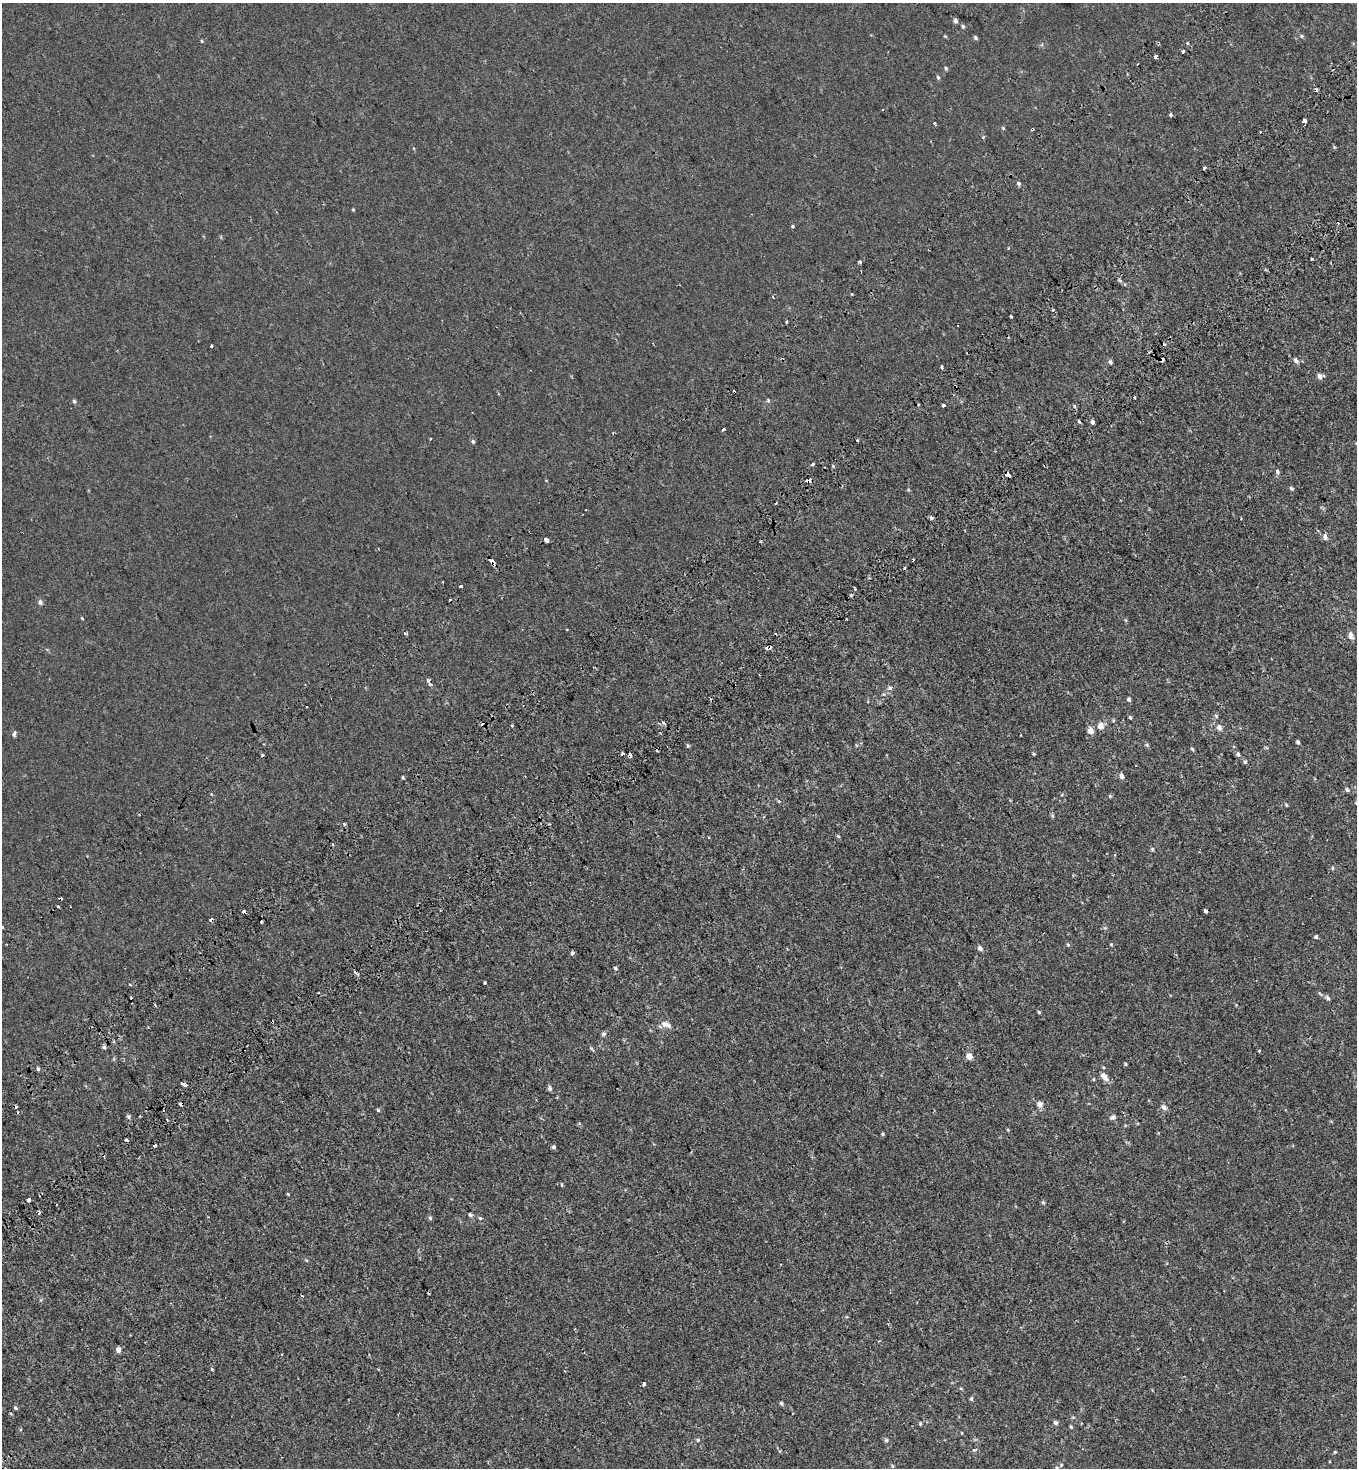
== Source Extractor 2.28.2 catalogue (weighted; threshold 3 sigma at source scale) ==
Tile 10 of 4 x 4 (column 2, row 3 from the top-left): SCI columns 1720-3074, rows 1712-3177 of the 6216 x 6288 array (HDU 1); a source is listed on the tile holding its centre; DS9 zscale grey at full resolution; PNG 1359 x 1470 px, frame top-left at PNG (2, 3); no overlay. Shown black and unused: <1% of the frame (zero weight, under 2 of 3 exposures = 11% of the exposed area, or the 3 px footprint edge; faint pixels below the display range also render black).
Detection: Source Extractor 2.28.2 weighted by HDU 2 'WHT'; one run over the whole footprint, this tile lists its part. Background 2.39e-04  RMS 0.0033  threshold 0.015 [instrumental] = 3 sigma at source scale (4.5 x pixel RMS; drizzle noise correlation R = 1.50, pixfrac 1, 0.0396/0.0396 arcsec/px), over >= 5 px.
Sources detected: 192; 35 cosmic-ray / hot-pixel residue — not listed; the other 157 listed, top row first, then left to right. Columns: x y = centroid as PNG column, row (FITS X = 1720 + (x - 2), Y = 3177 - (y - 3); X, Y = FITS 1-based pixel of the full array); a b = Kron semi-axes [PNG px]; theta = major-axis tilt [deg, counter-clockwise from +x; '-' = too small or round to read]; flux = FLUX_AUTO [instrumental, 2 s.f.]
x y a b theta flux
955 20 4 4 - 1
963 26 5 4 - 0.5
945 36 5 4 - 0.29
1301 36 5 4 - 0.43
975 38 6 4 -43 0.54
202 41 4 4 - 0.3
1183 51 3 3 - 1.3
1155 57 3 3 - 4.7
946 68 5 4 - 0.47
938 77 5 4 - 0.46
1171 115 3 3 - 1.6
1305 121 4 3 - 4.5
935 123 3 3 - 0.63
1003 128 5 3 - 0.33
1032 129 4 3 - 1.4
983 137 5 3 - 0.31
1204 168 3 3 - 0.33
1018 183 3 3 - 1.6
353 209 5 3 - 0.25
793 226 4 4 - 0.43
1008 248 3 3 - 0.34
1312 259 3 2 - 0.4
860 261 4 3 - 1.2
1120 280 7 4 -46 0.48
852 294 3 3 - 0.73
1053 310 4 3 - 0.33
1011 317 3 3 - 1
212 346 3 3 - 0.31
1162 360 4 3 - 2.1
1296 361 8 5 -59 0.99
1110 362 6 5 - 0.63
941 367 4 2 - 0.62
1320 376 7 5 5 1.4
955 386 3 3 - 0.28
1134 397 3 2 - 0.33
768 400 5 4 - 0.44
74 401 5 4 - 0.53
944 406 3 3 - 1.5
1079 421 3 2 - 0.55
1092 422 3 3 - 6.6
724 429 3 3 - 1
430 439 3 2 - 0.25
473 441 5 4 - 0.5
813 464 4 3 - 1.3
833 466 4 4 - 0.34
1277 472 7 5 -76 0.8
1008 475 6 3 -55 21
808 481 4 3 - 5.2
1291 489 6 4 -40 0.47
931 518 5 4 - 0.58
1325 537 9 6 90 1.1
546 539 6 3 -33 3.5
493 563 7 3 -51 6.8
443 582 3 2 - 0.31
461 586 3 3 - 1.3
851 595 4 4 - 0.41
40 602 6 5 - 0.86
82 618 4 3 - 0.25
846 619 2 2 - 0.33
566 630 3 3 - 0.63
1351 635 10 6 -77 1.3
766 648 3 3 - 0.59
429 681 6 3 -64 1.4
890 688 7 5 21 0.67
1129 699 5 4 - 0.6
1216 716 6 5 - 0.47
1130 718 3 3 - 2.3
1100 726 7 6 - 2.7
1219 728 7 6 - 1.3
1090 731 6 5 - 2.9
660 733 3 3 - 0.46
14 734 7 5 76 0.62
1021 735 3 2 - 0.23
1298 742 4 3 - 0.64
1147 745 5 5 - 0.48
688 746 6 4 -74 0.49
1192 749 5 4 - 0.37
623 754 3 3 - 0.69
1034 754 5 3 - 0.31
1238 754 6 5 - 0.75
630 755 3 3 - 2
1245 762 5 4 - 0.53
1121 776 6 5 - 1.2
402 777 3 3 - 1.4
1347 790 6 5 - 0.71
1110 796 5 4 - 0.34
1286 805 5 4 - 0.34
1052 815 6 4 -72 0.42
344 824 3 3 - 0.93
838 836 6 3 -18 0.31
708 837 3 3 - 0.31
333 844 3 3 - 2
1152 849 5 5 - 0.44
1333 868 5 3 - 0.39
58 907 3 3 - 0.97
1205 911 4 3 - 2.5
244 912 4 3 - 1.1
261 922 4 3 - 0.86
2 927 3 3 - 1.5
1316 937 4 4 - 0.55
1068 944 5 4 - 0.42
1111 944 4 4 - 0.3
980 948 6 5 - 1
572 953 4 3 - 0.89
615 968 4 3 - 1.2
485 983 3 3 - 1.3
130 985 4 3 - 0.35
1328 998 9 5 -52 0.68
1039 1012 5 4 - 0.36
665 1024 10 8 -14 1.9
603 1034 6 5 - 0.7
104 1047 6 5 - 0.59
591 1048 8 4 -45 0.45
969 1056 6 6 - 2.4
1125 1064 5 3 - 0.34
38 1069 3 3 - 2
1104 1077 11 6 -53 2.3
1093 1079 5 3 - 0.29
184 1084 5 3 - 4.2
550 1088 6 5 - 0.78
1040 1104 7 6 - 1.5
1164 1107 8 6 -47 1.1
378 1110 5 4 - 0.41
139 1116 3 2 - 0.35
128 1117 5 5 - 0.52
1113 1117 7 6 - 0.95
1008 1130 4 3 - 0.29
883 1134 4 4 - 0.35
125 1140 3 2 - 0.74
155 1145 4 3 - 1.7
554 1147 4 4 - 0.73
562 1185 5 3 - 0.29
288 1194 4 3 - 0.3
29 1199 4 3 - 9.2
1043 1202 5 5 - 0.41
470 1215 5 4 - 0.59
430 1218 6 5 - 0.49
480 1218 5 4 - 0.44
302 1296 3 2 - 0.33
118 1350 6 5 - 1.5
212 1369 4 3 - 0.36
644 1384 4 3 - 5.5
961 1388 5 3 - 0.33
971 1399 6 4 77 0.5
781 1403 6 4 -64 0.42
15 1408 5 4 - 0.42
1055 1423 5 5 - 0.84
920 1424 5 4 - 0.39
1071 1427 4 4 - 0.34
698 1440 4 4 - 0.35
886 1440 6 5 - 0.56
974 1450 5 5 - 0.46
780 1451 4 4 - 0.42
1335 1452 4 4 - 0.29
1061 1465 5 5 - 0.42
892 1466 5 5 - 0.42
1057 1468 5 3 - 0.34
Overlapping masked pixels (flux is a lower limit): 8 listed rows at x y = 1032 129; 1162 360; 955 386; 1008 475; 808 481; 493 563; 630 755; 244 912
Isophote crosses this tile's border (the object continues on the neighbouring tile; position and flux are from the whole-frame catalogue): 1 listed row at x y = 2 927